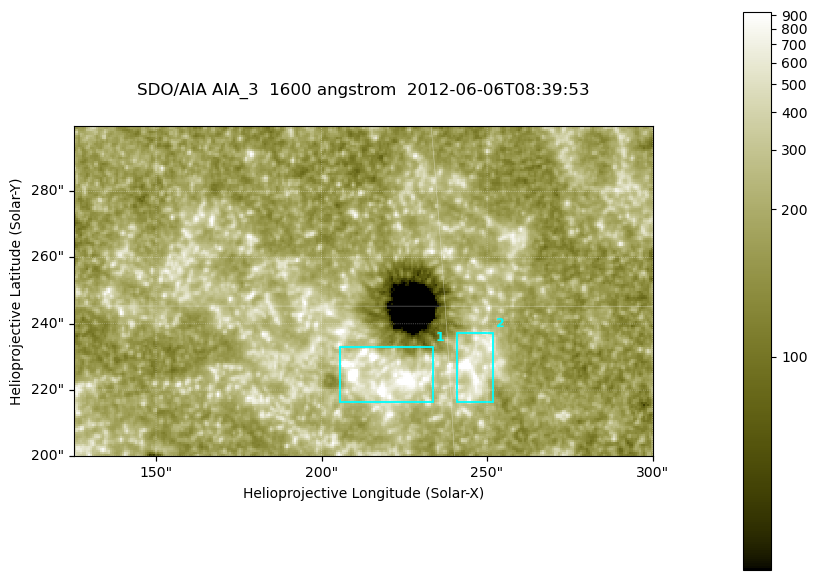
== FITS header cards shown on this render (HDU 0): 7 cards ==
TELESCOP= 'SDO/AIA '
INSTRUME= 'AIA_3   '
WAVELNTH=                 1600
WAVEUNIT= 'angstrom'
DATE-OBS= '2012-06-06T08:39:53.12'
CTYPE1  = 'HPLN-TAN'
CTYPE2  = 'HPLT-TAN'

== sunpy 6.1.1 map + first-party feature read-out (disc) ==
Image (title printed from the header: SDO/AIA AIA_3  1600 angstrom  2012-06-06T08:39:53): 287 x 164 px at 0.609 arcsec/px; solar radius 946 arcsec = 1552 px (partial field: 0.6% of the solar disc is inside the frame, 100% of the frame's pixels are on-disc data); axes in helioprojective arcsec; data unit not stated in the header (colour bar unlabelled)
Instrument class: DISC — disc imager (sunpy class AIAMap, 1600 A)
Bright regions (active regions / flare kernels): reference = the on-disc median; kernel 3 px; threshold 5 sigma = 344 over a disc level ~187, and >= 1.15x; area >= 47 px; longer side >= 3 px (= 1.8 arcsec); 2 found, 2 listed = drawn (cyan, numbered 1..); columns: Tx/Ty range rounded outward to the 2 arcsec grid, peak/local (2 s.f.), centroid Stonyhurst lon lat
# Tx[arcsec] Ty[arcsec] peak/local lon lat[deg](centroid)
1 204..234 216..234 6.5 +14 +14
2 240..252 216..238 7.2 +15 +14